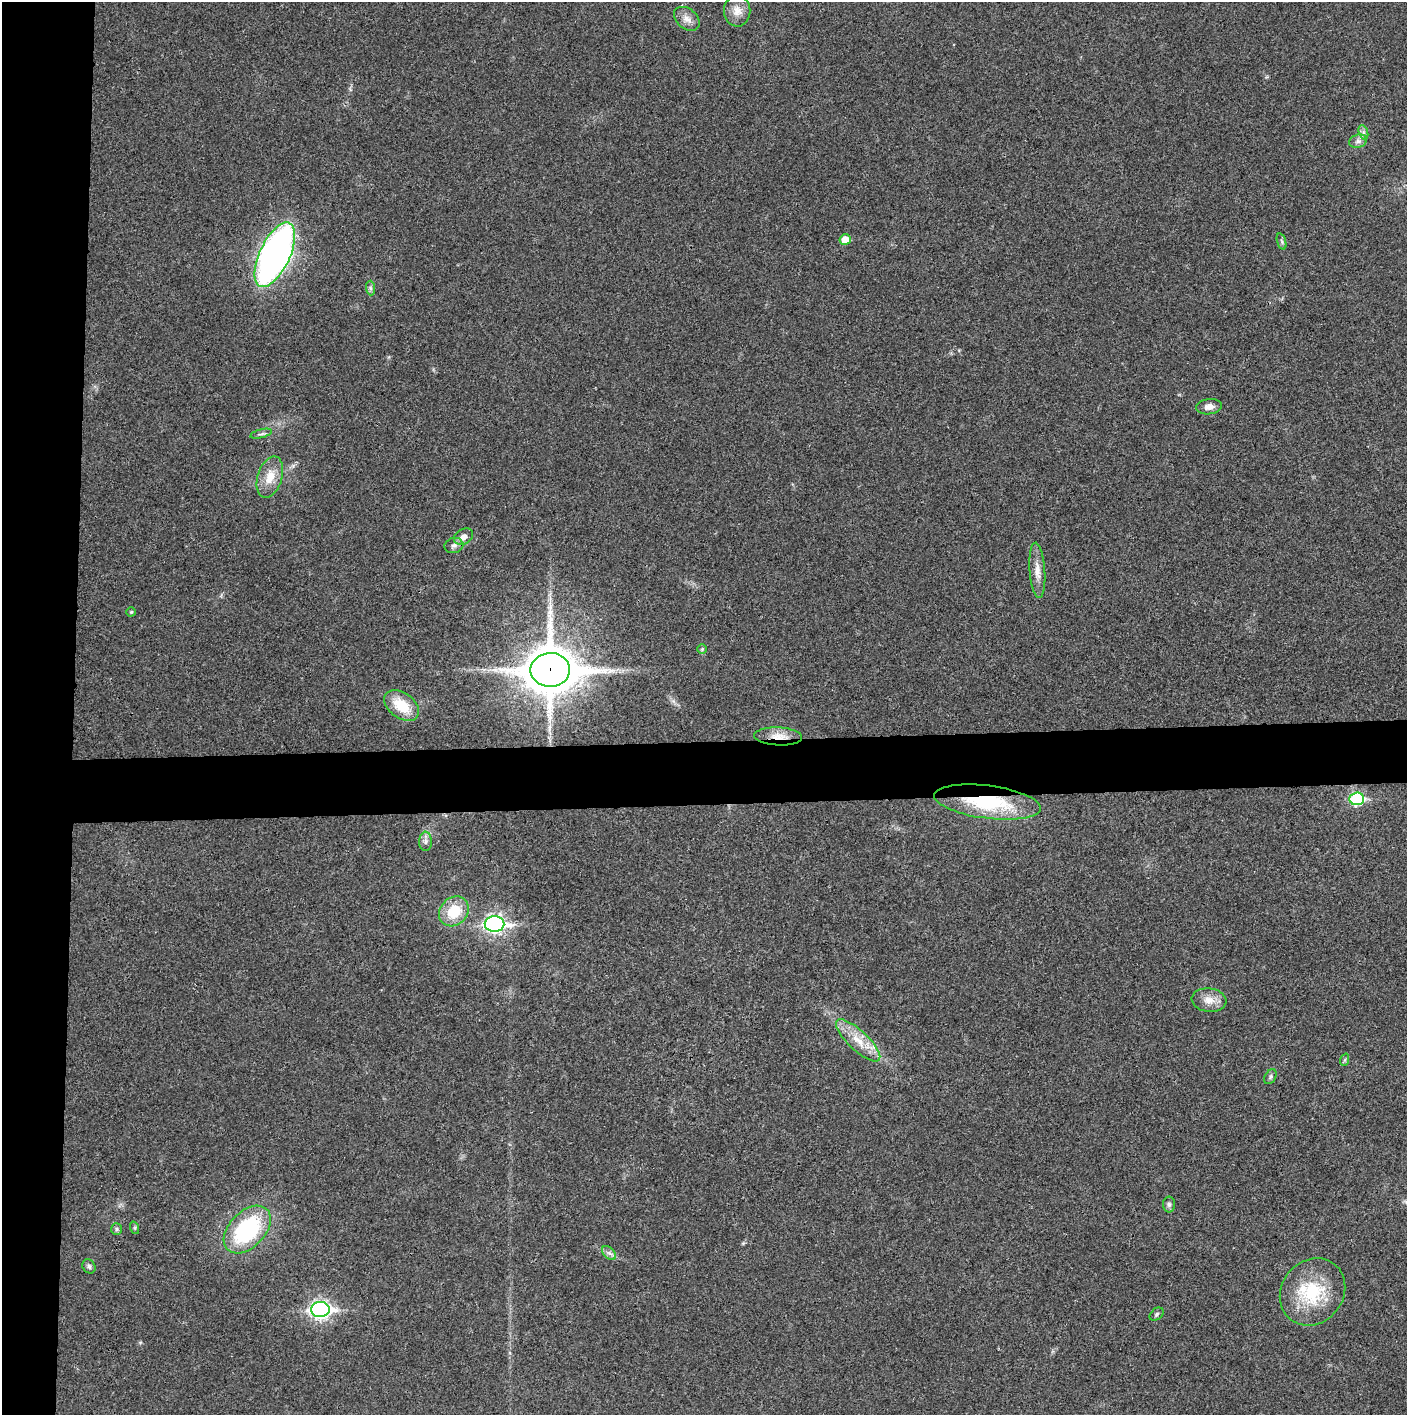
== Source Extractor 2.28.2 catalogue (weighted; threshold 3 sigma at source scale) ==
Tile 4 of 3 x 3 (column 1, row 2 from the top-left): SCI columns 4-1408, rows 1416-2828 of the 4220 x 4242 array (HDU 1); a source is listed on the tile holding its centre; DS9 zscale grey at full resolution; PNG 1409 x 1417 px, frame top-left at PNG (2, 2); each listed source drawn as its Kron ellipse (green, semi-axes under 4 px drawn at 4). Shown black and unused: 9% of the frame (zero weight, under 3 of 4 exposures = <1% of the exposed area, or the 3 px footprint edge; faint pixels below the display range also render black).
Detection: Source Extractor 2.28.2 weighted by HDU 2 'WHT'; one run over the whole footprint, this tile lists its part. Background 0.0191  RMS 0.0051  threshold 0.0231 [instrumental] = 3 sigma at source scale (4.5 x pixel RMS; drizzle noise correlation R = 1.50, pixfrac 1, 0.05/0.05 arcsec/px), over >= 5 px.
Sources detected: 37; all 37 listed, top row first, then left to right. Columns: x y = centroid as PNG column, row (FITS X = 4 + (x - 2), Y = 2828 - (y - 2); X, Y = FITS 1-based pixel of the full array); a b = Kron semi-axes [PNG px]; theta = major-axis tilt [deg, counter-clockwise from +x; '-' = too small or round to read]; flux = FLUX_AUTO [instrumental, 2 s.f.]
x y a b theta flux
737 11 16 13 89 5.2
687 19 14 10 -40 3.7
1363 132 7 4 -71 1.4
1358 141 9 6 14 2
845 240 5 5 - 8.2
1282 241 8 3 -71 0.99
275 255 35 15 65 250
370 288 7 4 -88 1.2
1209 407 13 7 6 3.4
261 434 11 3 15 1
270 477 21 12 73 8.9
463 537 10 7 31 3.1
454 546 9 7 14 2
1037 570 28 8 -86 5.6
131 612 4 4 - 0.69
702 649 5 5 - 0.72
550 670 20 17 1 2200
402 706 19 12 -36 15
778 736 24 9 -3 7.4
1357 799 7 6 - 47
987 802 54 16 -7 45
425 841 10 6 88 2
454 911 16 13 47 16
495 924 10 8 -1 180
1209 1000 17 11 -7 5.9
858 1040 29 10 -43 11
1344 1060 6 4 69 0.71
1270 1077 8 5 61 1.2
1169 1204 8 6 -90 1.3
135 1228 6 4 -72 0.76
117 1229 6 5 - 1.1
247 1230 28 18 46 51
609 1253 8 5 -44 1.6
89 1266 7 6 - 1.2
1312 1292 35 31 52 31
320 1309 9 7 0 190
1156 1314 8 5 42 0.96
Overlapping masked pixels (flux is a lower limit): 3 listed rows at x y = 550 670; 778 736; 987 802